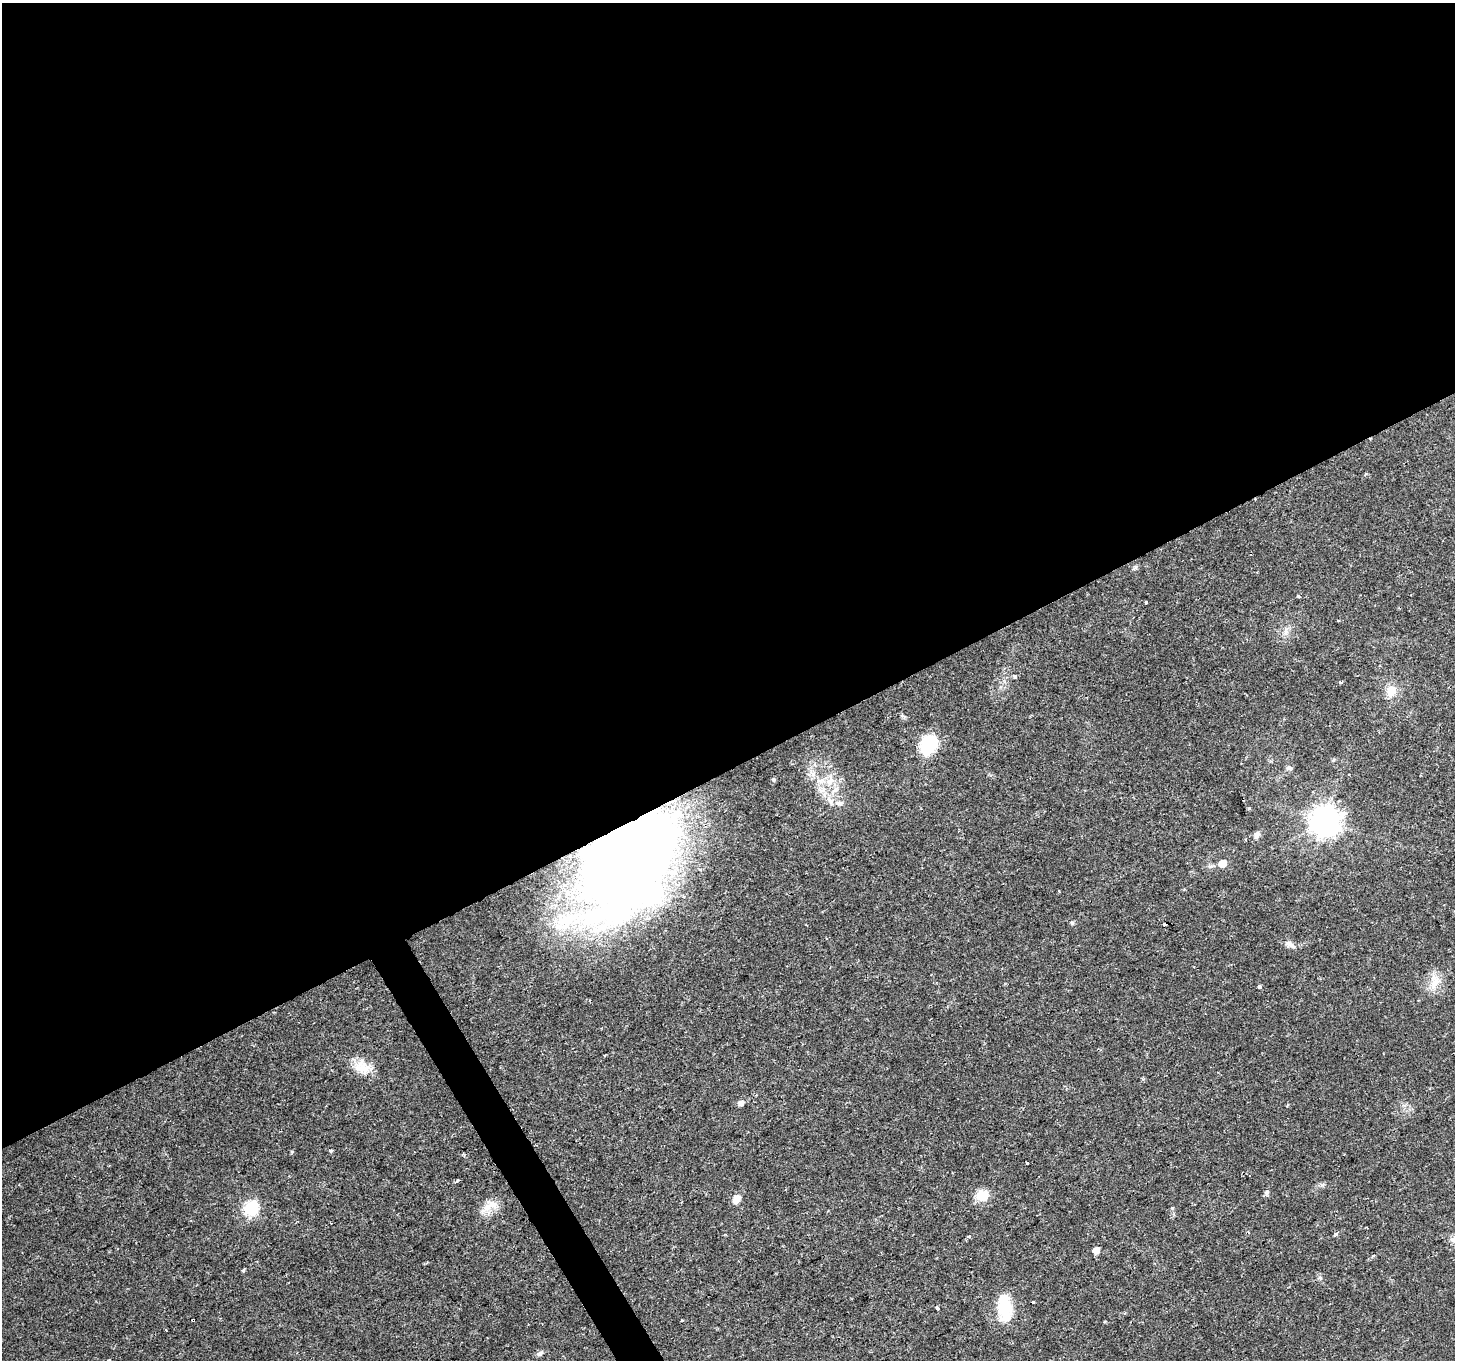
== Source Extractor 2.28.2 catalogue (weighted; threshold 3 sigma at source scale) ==
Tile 2 of 4 x 4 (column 2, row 1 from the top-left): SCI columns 1454-2906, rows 4184-5541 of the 5817 x 5709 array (HDU 1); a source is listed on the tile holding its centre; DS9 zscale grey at full resolution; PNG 1457 x 1362 px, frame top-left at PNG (2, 3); no overlay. Shown black and unused: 58% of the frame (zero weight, under 2 of 3 exposures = <1% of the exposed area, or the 3 px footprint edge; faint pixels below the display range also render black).
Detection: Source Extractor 2.28.2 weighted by HDU 2 'WHT'; one run over the whole footprint, this tile lists its part. Background 0.0332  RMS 0.0032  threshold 0.0143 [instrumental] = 3 sigma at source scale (4.5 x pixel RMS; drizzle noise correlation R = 1.50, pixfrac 1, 0.0396/0.0396 arcsec/px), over >= 5 px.
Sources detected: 51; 3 cosmic-ray / hot-pixel residue — not listed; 4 inside a brighter listed object's ellipse — not listed separately; the other 44 listed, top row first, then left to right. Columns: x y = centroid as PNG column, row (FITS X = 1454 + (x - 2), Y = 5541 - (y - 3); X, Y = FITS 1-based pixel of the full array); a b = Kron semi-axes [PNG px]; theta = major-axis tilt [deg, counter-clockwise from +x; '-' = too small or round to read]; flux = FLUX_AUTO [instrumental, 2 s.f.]
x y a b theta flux
1135 568 9 4 59 0.57
1146 602 3 3 - 0.48
1015 676 5 4 - 0.47
1340 682 4 3 - 0.56
1391 690 14 12 60 4.2
928 745 17 14 53 17
774 779 5 5 - 0.56
830 781 13 8 38 3
834 790 9 6 28 1.4
830 800 14 7 -51 2.5
1249 808 4 4 - 0.34
1325 821 10 9 - 440
1257 835 10 7 69 1.3
1222 863 6 5 - 4.4
628 864 87 54 53 440
1072 923 5 4 - 0.47
559 926 14 10 5 3.5
1289 944 14 8 -32 1.7
1434 982 23 12 76 4.5
1260 987 3 3 - 0.79
362 1067 22 18 -18 5.8
741 1103 5 5 - 1.7
330 1151 3 3 - 1.2
1027 1163 3 3 - 1.4
457 1181 4 3 - 0.53
1267 1192 6 5 - 0.62
983 1195 14 13 - 5.1
736 1199 12 8 61 2.3
488 1207 22 8 39 3.8
1172 1208 4 4 - 0.3
250 1209 6 6 - 50
1336 1234 5 5 - 0.48
969 1236 4 4 - 0.46
1096 1251 5 5 - 3.3
1373 1256 5 3 - 0.29
243 1270 3 3 - 0.81
1320 1278 7 4 -44 0.61
1033 1302 3 3 - 0.31
937 1308 4 3 - 2.2
1005 1308 31 16 -84 11
682 1321 3 3 - 0.51
1105 1321 5 3 - 0.31
166 1330 4 2 - 0.33
540 1354 9 6 26 1
Overlapping masked pixels (flux is a lower limit): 1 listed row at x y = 628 864
Unlisted compact peaks at least as high as the median listed source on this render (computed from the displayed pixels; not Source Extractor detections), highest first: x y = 292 1152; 1322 1185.